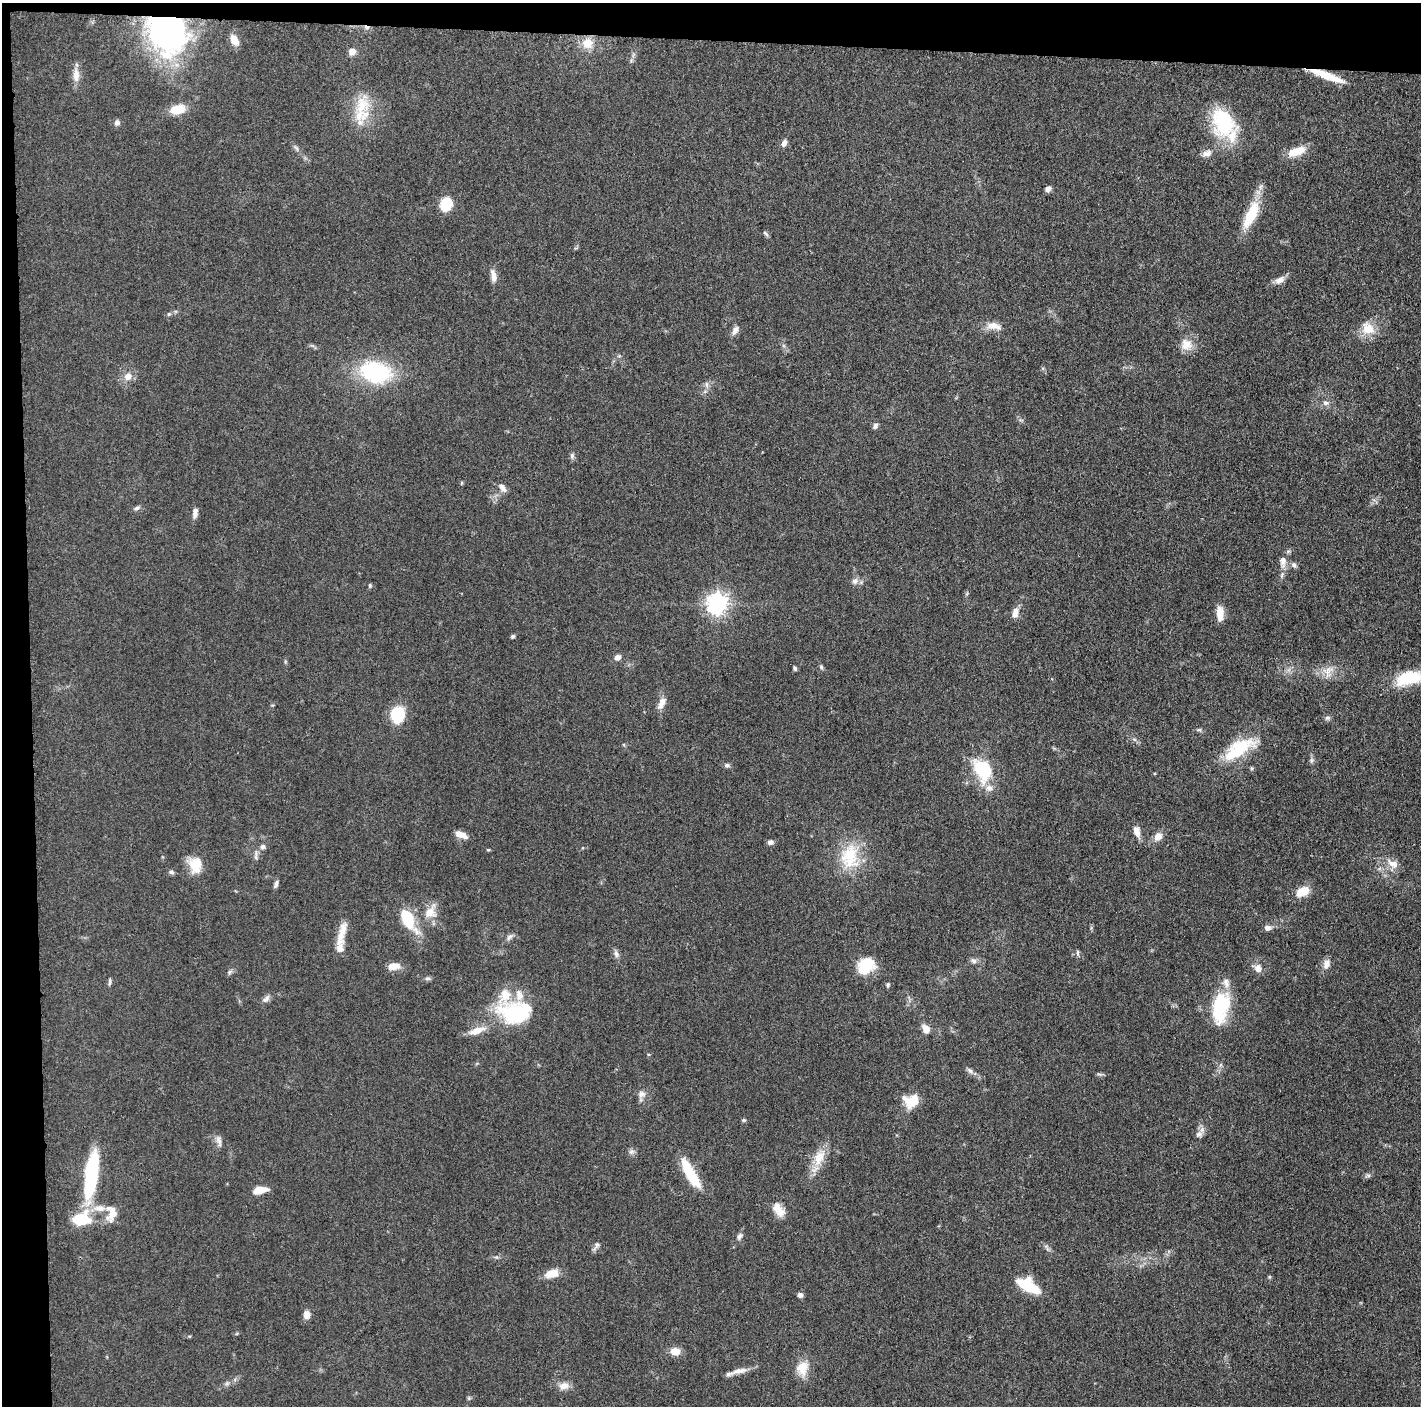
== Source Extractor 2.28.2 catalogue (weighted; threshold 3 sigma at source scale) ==
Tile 1 of 3 x 3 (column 1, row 1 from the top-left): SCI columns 7-1425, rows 2828-4231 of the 4280 x 4250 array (HDU 1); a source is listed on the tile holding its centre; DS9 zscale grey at full resolution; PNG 1423 x 1408 px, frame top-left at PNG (2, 3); no overlay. Shown black and unused: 5% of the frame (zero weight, under 3 of 5 exposures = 1% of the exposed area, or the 3 px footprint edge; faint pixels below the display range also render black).
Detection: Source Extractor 2.28.2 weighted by HDU 2 'WHT'; one run over the whole footprint, this tile lists its part. Background 0.0487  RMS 0.0053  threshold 0.0237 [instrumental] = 3 sigma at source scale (4.5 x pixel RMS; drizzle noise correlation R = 1.50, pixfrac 1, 0.05/0.05 arcsec/px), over >= 5 px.
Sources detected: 130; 2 inside a brighter object's white glare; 1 cosmic-ray / hot-pixel residue — not listed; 8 inside a brighter listed object's ellipse — not listed separately; the other 119 listed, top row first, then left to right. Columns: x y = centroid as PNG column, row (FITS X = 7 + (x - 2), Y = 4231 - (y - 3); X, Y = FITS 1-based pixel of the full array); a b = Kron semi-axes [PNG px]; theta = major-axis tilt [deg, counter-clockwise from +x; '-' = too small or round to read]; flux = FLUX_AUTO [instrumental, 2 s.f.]
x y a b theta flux
167 31 34 28 -59 150
234 40 12 7 -61 5
587 43 14 13 - 8
352 51 8 7 - 3.9
76 75 21 9 -89 4.9
1327 75 38 7 -20 13
361 106 31 20 63 18
178 109 19 11 13 9
117 122 7 6 - 2
1223 122 34 26 -69 37
784 143 9 6 66 2.3
296 148 10 4 -60 1.3
1296 151 21 9 19 9.6
1207 153 13 8 17 3
1048 189 7 6 - 2
446 204 9 8 - 22
1251 215 40 13 66 17
765 233 9 4 -45 0.98
493 276 14 7 -81 3.9
1279 280 13 8 33 3.9
169 314 5 5 - 0.77
994 326 23 9 -11 5.5
1368 328 19 15 -46 9.3
735 330 12 7 62 2.6
1186 344 16 15 - 6.6
375 372 26 17 -12 64
128 376 8 7 - 4.9
707 385 9 4 -89 1.4
1326 403 8 6 -1 1.7
875 426 9 5 66 1.3
572 456 9 6 90 1.3
461 483 5 3 - 0.54
502 488 13 7 -51 2.8
137 508 9 4 25 1.2
195 513 13 6 81 2.6
1283 561 16 8 -89 4.6
1294 565 8 6 -53 1.5
855 581 9 8 - 2.3
370 585 6 4 -71 0.7
717 603 7 7 - 330
1015 613 14 8 79 3.7
1220 613 16 7 -88 6.5
513 636 5 4 - 0.93
618 657 7 6 - 2.3
821 667 6 5 - 0.9
795 668 6 4 -63 0.91
1328 671 19 14 61 6.6
1410 678 37 15 11 23
662 703 16 8 64 4.1
397 715 11 10 - 29
1327 718 8 6 13 1.2
1239 749 42 17 32 26
727 765 6 6 - 1.2
982 769 19 12 -59 37
989 788 9 9 - 3.2
1137 831 13 8 -72 3.8
461 834 14 6 -21 4.8
1158 836 10 8 53 4.3
771 842 7 6 - 1.8
263 846 6 6 - 1.6
488 850 5 3 - 0.54
256 857 7 5 -88 1.3
850 857 37 26 90 25
1393 864 17 10 -29 5.2
195 865 20 15 -79 11
171 872 7 5 -16 1.1
276 884 10 5 72 1.5
1303 891 13 9 29 10
430 912 21 15 58 8.9
407 919 31 13 -58 19
1267 928 8 7 - 2.1
341 934 36 9 75 7.9
509 937 10 6 52 1.8
1078 953 10 4 -85 0.95
616 954 10 7 -72 1.9
974 961 8 7 - 1.8
1326 964 14 9 70 3.5
393 966 12 7 6 6.7
866 966 15 12 47 23
1258 968 9 8 - 4
229 972 7 5 82 1.1
110 982 9 4 85 1
888 985 6 5 - 0.95
266 999 12 6 46 2.2
1221 1005 30 18 70 32
514 1014 33 27 66 34
926 1029 11 8 -62 4.1
477 1031 23 8 19 6.5
970 1071 9 6 -44 1.6
1099 1074 8 4 -17 0.97
641 1094 11 10 - 2.9
911 1101 17 14 4 12
744 1120 6 5 - 0.75
1199 1134 10 8 22 2.4
219 1141 16 6 -78 2.4
631 1152 9 6 15 1.6
819 1158 26 13 65 10
690 1173 35 9 -60 22
91 1175 53 13 82 46
1368 1175 7 4 0 1
260 1190 14 7 11 7.5
778 1210 18 10 -53 6.4
111 1213 20 13 85 7.6
739 1236 10 6 69 1.7
597 1245 12 6 58 1.8
1046 1247 12 3 -60 1.1
496 1257 6 4 -42 0.79
552 1274 17 10 13 6.8
1269 1277 5 5 - 0.65
1029 1286 24 10 -29 22
800 1295 5 5 - 2
306 1315 10 8 -84 3
189 1336 5 3 - 0.57
675 1351 8 7 - 7.4
802 1368 20 16 78 8.4
739 1371 23 7 13 4.3
227 1383 7 4 19 1.1
564 1386 12 9 11 4.2
469 1398 6 4 46 0.7
Overlapping masked pixels (flux is a lower limit): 2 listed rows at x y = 167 31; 1327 75
Isophote crosses this tile's border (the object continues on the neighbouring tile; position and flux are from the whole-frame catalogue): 1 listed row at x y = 1410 678